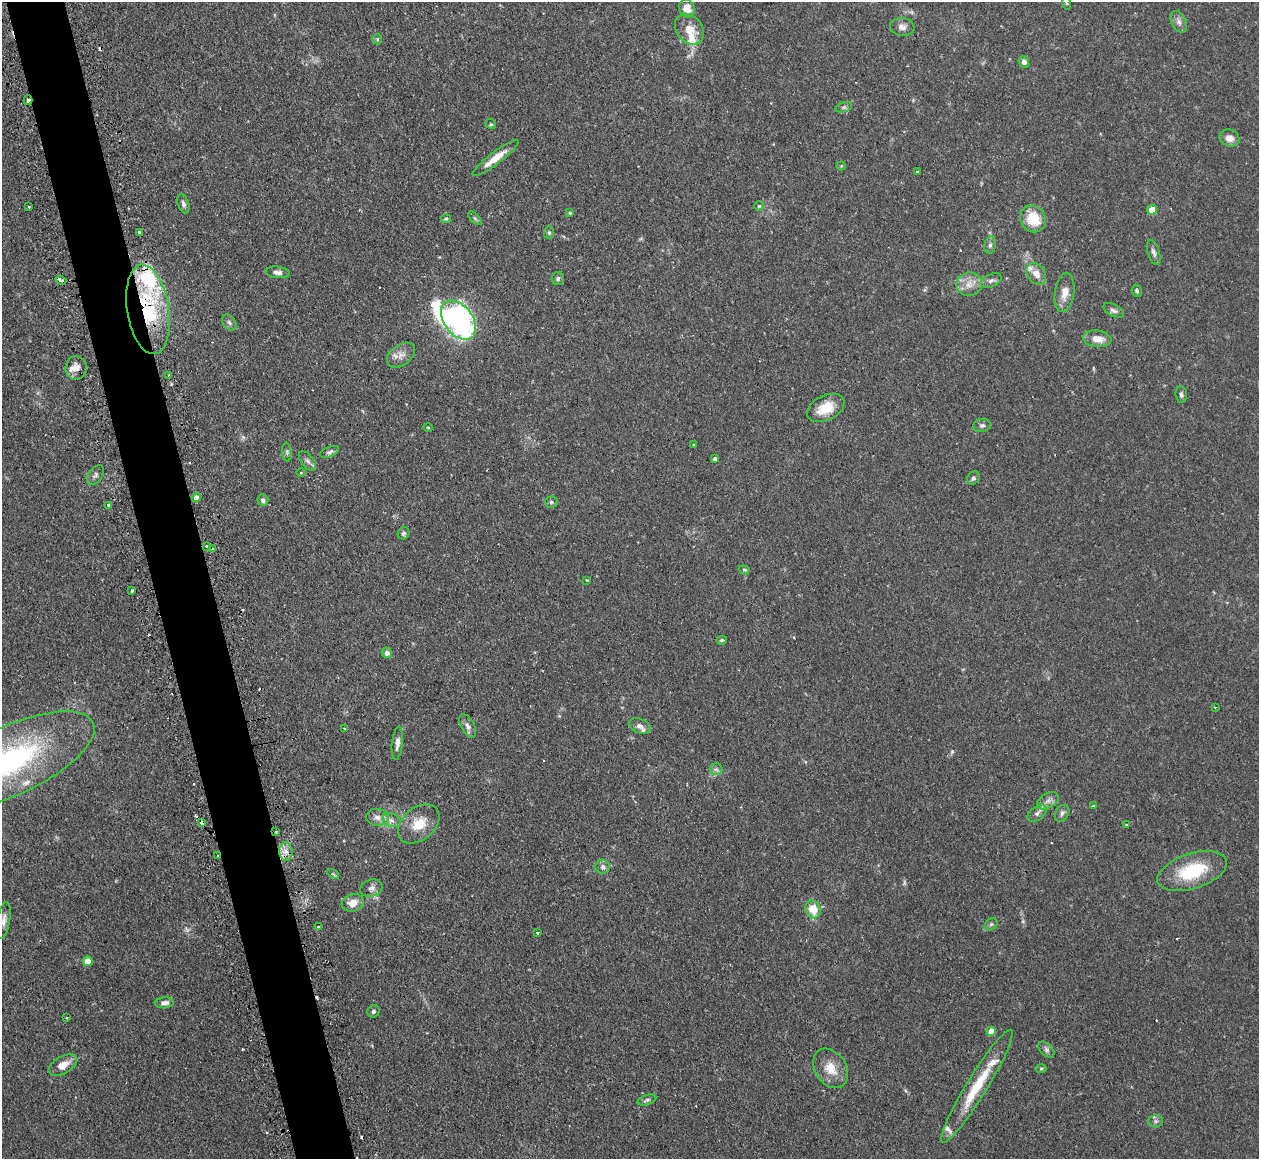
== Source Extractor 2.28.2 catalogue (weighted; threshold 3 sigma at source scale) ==
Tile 11 of 4 x 4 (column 3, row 3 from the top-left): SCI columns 2551-3807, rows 1320-2476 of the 5098 x 5072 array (HDU 1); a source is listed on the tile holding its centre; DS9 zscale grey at full resolution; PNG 1261 x 1161 px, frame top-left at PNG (2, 2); each listed source drawn as its Kron ellipse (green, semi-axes under 4 px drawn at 4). Shown black and unused: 5% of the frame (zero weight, under 2 of 3 exposures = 4% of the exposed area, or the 3 px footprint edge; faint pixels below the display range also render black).
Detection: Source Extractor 2.28.2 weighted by HDU 2 'WHT'; one run over the whole footprint, this tile lists its part. Background 0.105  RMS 0.0067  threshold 0.0304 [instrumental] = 3 sigma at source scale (4.5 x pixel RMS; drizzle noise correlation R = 1.50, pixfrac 1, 0.05/0.05 arcsec/px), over >= 5 px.
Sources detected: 134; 5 too faint to see at this stretch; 2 inside a brighter object's white glare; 11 cosmic-ray / hot-pixel residue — neither listed nor drawn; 9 inside a brighter listed object's ellipse — not listed separately; the other 107 listed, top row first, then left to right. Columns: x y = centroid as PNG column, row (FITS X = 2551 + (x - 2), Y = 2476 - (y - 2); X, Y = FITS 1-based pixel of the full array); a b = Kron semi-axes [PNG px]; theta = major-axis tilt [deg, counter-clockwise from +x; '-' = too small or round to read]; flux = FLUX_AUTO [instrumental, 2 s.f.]
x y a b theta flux
1066 3 6 4 -70 0.99
687 8 9 7 -73 9.1
1179 22 11 7 -63 3.1
902 27 12 9 -7 3.7
689 29 17 13 -51 9.6
377 39 5 5 - 0.93
1024 62 6 5 - 2.6
28 100 5 4 - 1.2
844 107 8 5 18 1.7
491 124 5 4 - 0.89
1229 138 10 8 -22 4.7
495 158 28 6 38 10
841 166 4 4 - 0.64
917 172 3 3 - 0.99
183 204 10 5 -70 2
759 206 5 4 - 0.96
29 207 3 2 - 0.63
1152 210 5 4 - 16
570 213 4 4 - 0.78
475 218 8 3 -45 1.1
446 219 5 4 - 0.9
1033 219 14 12 -52 19
139 232 3 3 - 1.7
549 233 6 5 - 1.1
990 245 8 5 80 1.9
1154 252 13 5 -71 2.4
277 272 12 5 -7 2.8
1036 274 12 8 -55 6
558 278 6 6 - 1.5
61 280 5 3 - 8.2
991 280 11 6 22 2.6
969 284 13 11 10 6.9
1137 291 6 5 - 1.3
1065 293 20 9 82 7.2
148 309 45 21 -81 64
1114 310 11 5 -28 2.1
458 320 22 14 -52 150
229 322 9 6 -52 1.7
1097 339 14 8 -7 7.5
401 355 16 10 36 5.2
76 368 12 10 84 5.2
169 375 2 2 - 1
1181 395 8 5 -83 1.8
826 408 20 12 27 14
982 425 9 6 8 1.7
428 427 4 3 - 0.59
694 445 4 3 - 1
287 452 9 5 -83 1.4
329 452 10 5 22 1.7
715 459 4 4 - 1.7
308 461 11 6 -52 2.7
301 473 5 3 - 0.48
95 475 11 7 53 2.2
973 478 7 5 50 1.7
196 497 4 4 - 5.3
263 500 6 5 - 2.1
551 502 6 5 - 1.3
108 505 4 3 - 2.3
403 533 6 5 - 1.6
207 546 3 3 - 1.7
213 549 4 3 - 0.93
744 570 6 4 -20 0.84
587 580 3 2 - 0.96
132 590 3 3 - 2.5
722 640 5 4 - 0.93
387 653 5 5 - 2.6
1215 707 3 2 - 1
468 726 13 6 -62 2.9
640 726 11 7 -24 3.4
345 729 3 3 - 0.98
397 743 16 5 83 3.5
12 760 90 34 25 140
716 769 6 6 - 1.8
1048 801 12 7 30 3.4
1093 806 3 3 - 0.99
1037 813 11 6 39 2.6
1062 813 9 6 57 2.1
377 817 11 8 -9 4.3
391 820 9 6 -17 2.9
202 823 4 4 - 2.6
419 824 23 16 40 15
1126 825 4 3 - 0.66
276 832 3 3 - 1
286 851 9 7 -89 4.3
218 856 3 3 - 1.2
603 867 7 7 - 2.3
1192 871 36 17 18 35
333 874 6 4 -35 1.1
371 888 11 8 17 3.5
353 903 11 8 18 6.6
813 909 9 7 -72 12
3 920 19 6 80 3.8
991 924 7 5 44 1.4
318 926 3 2 - 1.3
537 933 3 3 - 1.2
87 961 5 5 - 15
165 1003 9 5 5 3.1
373 1011 6 6 - 1.5
67 1018 3 3 - 0.57
991 1031 4 4 - 8.3
1046 1050 10 6 -46 1.9
63 1065 15 8 29 7.9
831 1068 21 15 -57 12
1041 1068 6 4 1 0.88
977 1086 66 10 58 30
647 1100 10 5 17 1.5
1156 1121 7 6 - 1.9
Overlapping masked pixels (flux is a lower limit): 5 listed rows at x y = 28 100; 148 309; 202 823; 276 832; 218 856
Isophote crosses this tile's border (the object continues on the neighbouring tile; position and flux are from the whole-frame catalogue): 2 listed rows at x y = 12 760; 3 920